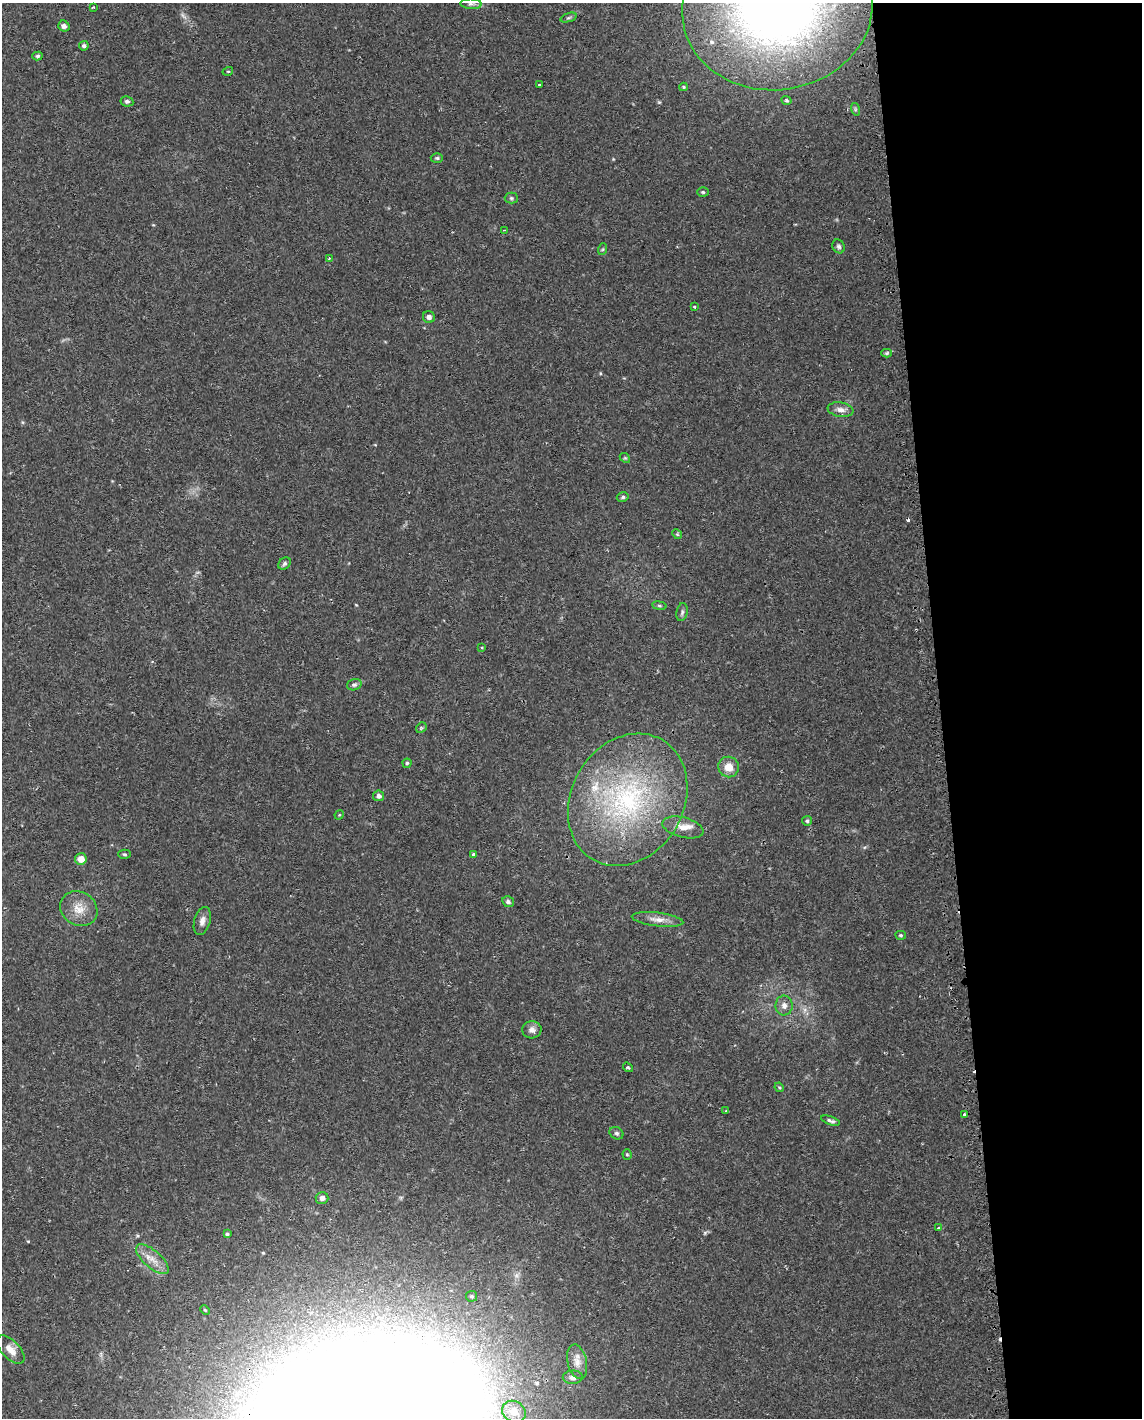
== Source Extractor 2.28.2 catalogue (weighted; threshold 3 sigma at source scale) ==
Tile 8 of 4 x 3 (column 4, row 2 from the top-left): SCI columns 3441-4580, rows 1501-2916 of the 4619 x 4388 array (HDU 1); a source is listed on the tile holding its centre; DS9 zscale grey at full resolution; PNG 1144 x 1420 px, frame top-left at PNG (2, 3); each listed source drawn as its Kron ellipse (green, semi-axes under 4 px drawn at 4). Shown black and unused: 18% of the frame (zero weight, under 2 of 3 exposures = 3% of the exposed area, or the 3 px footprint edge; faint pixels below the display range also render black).
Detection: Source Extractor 2.28.2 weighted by HDU 2 'WHT'; one run over the whole footprint, this tile lists its part. Background 0.029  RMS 0.003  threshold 0.0137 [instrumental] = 3 sigma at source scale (4.5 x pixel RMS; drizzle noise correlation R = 1.50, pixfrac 1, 0.0396/0.0396 arcsec/px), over >= 5 px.
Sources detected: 74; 1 too faint to see at this stretch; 1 inside a brighter object's white glare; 3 cosmic-ray / hot-pixel residue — neither listed nor drawn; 2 inside a brighter listed object's ellipse — not listed separately; the other 67 listed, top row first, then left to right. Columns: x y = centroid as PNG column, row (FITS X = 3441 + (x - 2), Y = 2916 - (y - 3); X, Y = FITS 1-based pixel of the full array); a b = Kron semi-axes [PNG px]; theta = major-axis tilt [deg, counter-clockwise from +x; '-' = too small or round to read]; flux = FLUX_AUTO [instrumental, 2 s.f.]
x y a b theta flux
471 4 10 5 -3 0.84
93 7 4 2 - 0.27
777 8 95 82 9 240
568 18 8 3 19 0.52
64 26 6 5 - 1.4
84 46 5 4 - 0.67
37 56 5 4 - 0.47
228 71 5 3 - 0.28
539 84 3 3 - 0.98
684 87 4 4 - 0.33
786 100 5 4 - 0.46
127 101 6 5 - 0.67
855 109 6 4 -73 0.47
437 158 6 5 - 0.48
703 192 6 5 - 0.49
511 198 6 5 - 0.5
504 230 3 2 - 0.34
839 246 7 6 - 0.74
603 249 6 4 71 0.38
329 258 3 2 - 0.29
694 307 4 3 - 0.38
429 317 6 6 - 1.2
887 353 5 4 - 0.43
840 410 13 7 -9 1.9
625 458 6 4 -42 0.4
623 497 6 4 15 0.59
677 534 5 4 - 0.4
285 563 7 5 46 0.64
659 606 7 4 -9 0.44
682 612 9 5 80 0.8
482 647 3 2 - 0.26
354 685 7 5 19 0.73
421 728 6 4 46 0.47
407 763 4 4 - 0.41
729 767 10 10 - 3.7
379 796 5 5 - 1
628 800 69 56 60 65
339 815 5 4 - 0.31
807 821 5 5 - 0.44
683 827 21 10 -14 3.4
124 854 6 4 -1 0.49
473 854 4 3 - 0.66
81 859 6 6 - 3.1
508 902 6 5 - 0.9
79 909 19 16 -30 5
657 919 26 7 -7 2.7
202 921 14 8 74 1.8
901 935 5 4 - 0.41
784 1005 10 8 -88 1.8
532 1030 9 8 - 1.7
628 1067 5 3 - 0.47
779 1087 5 4 - 0.34
726 1111 3 3 - 0.24
964 1114 3 3 - 0.85
830 1121 10 4 -19 0.85
616 1133 7 6 - 0.68
627 1154 5 4 - 0.39
322 1198 6 6 - 1.3
939 1228 4 3 - 0.5
227 1234 4 4 - 0.37
152 1259 20 8 -41 3.6
471 1296 5 5 - 0.65
205 1310 5 4 - 0.38
10 1350 18 9 -45 3.3
577 1362 18 9 -77 2.8
573 1377 10 6 3 1.5
514 1411 12 10 -29 3.1
Isophote crosses this tile's border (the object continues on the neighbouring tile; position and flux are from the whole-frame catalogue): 1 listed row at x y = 777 8